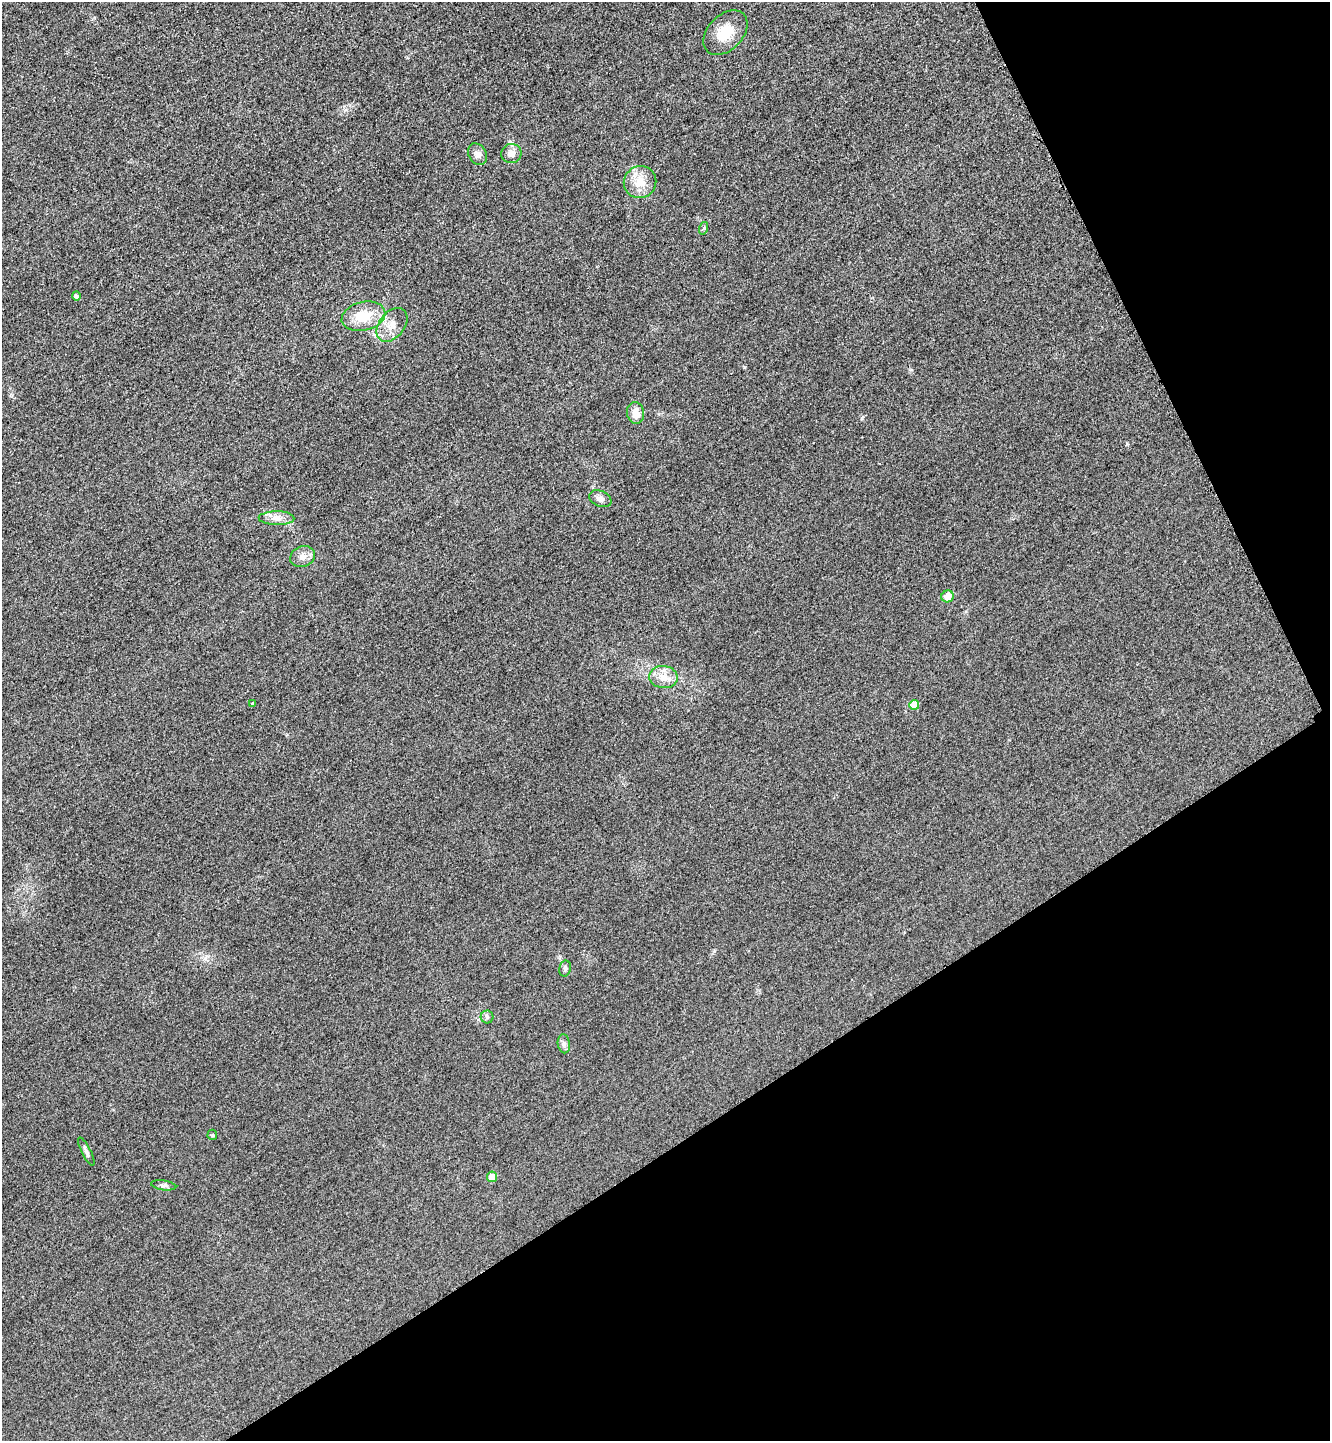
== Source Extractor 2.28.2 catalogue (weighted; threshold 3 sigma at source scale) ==
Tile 12 of 4 x 4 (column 4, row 3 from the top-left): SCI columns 4164-5491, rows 1470-2908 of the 5808 x 5817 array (HDU 1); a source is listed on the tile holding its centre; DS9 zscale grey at full resolution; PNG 1332 x 1443 px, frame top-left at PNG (2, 2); each listed source drawn as its Kron ellipse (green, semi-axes under 4 px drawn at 4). Shown black and unused: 28% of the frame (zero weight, under 3 of 4 exposures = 3% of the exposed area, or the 3 px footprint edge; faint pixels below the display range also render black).
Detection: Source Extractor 2.28.2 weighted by HDU 2 'WHT'; one run over the whole footprint, this tile lists its part. Background 0.0837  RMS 0.017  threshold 0.0763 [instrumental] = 3 sigma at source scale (4.5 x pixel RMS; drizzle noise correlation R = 1.50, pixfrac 1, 0.05/0.05 arcsec/px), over >= 5 px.
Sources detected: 23; all 23 listed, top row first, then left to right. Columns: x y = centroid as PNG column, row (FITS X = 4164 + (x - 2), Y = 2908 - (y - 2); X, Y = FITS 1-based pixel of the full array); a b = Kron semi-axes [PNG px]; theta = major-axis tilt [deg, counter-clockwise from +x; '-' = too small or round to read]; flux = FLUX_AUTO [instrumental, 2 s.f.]
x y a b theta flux
725 33 26 17 46 41
511 153 10 9 - 12
478 154 11 8 -58 8.8
640 182 16 16 - 28
704 228 6 4 72 2.3
76 296 5 4 - 3.6
363 316 22 14 13 42
392 325 19 12 52 21
636 413 11 8 -80 16
600 499 11 8 -23 8.5
277 518 18 7 0 13
303 557 13 10 22 11
948 596 6 6 - 19
663 677 14 11 -4 18
252 703 4 3 - 1.3
914 705 5 5 - 25
565 968 8 6 77 4
487 1017 6 6 - 3.9
564 1044 9 6 -81 5.4
212 1135 5 5 - 2.2
86 1151 16 4 -63 5.4
492 1177 5 5 - 20
164 1185 13 5 -8 4.9
Unlisted compact peaks at least as high as the median listed source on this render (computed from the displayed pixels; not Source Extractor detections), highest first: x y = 1127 444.